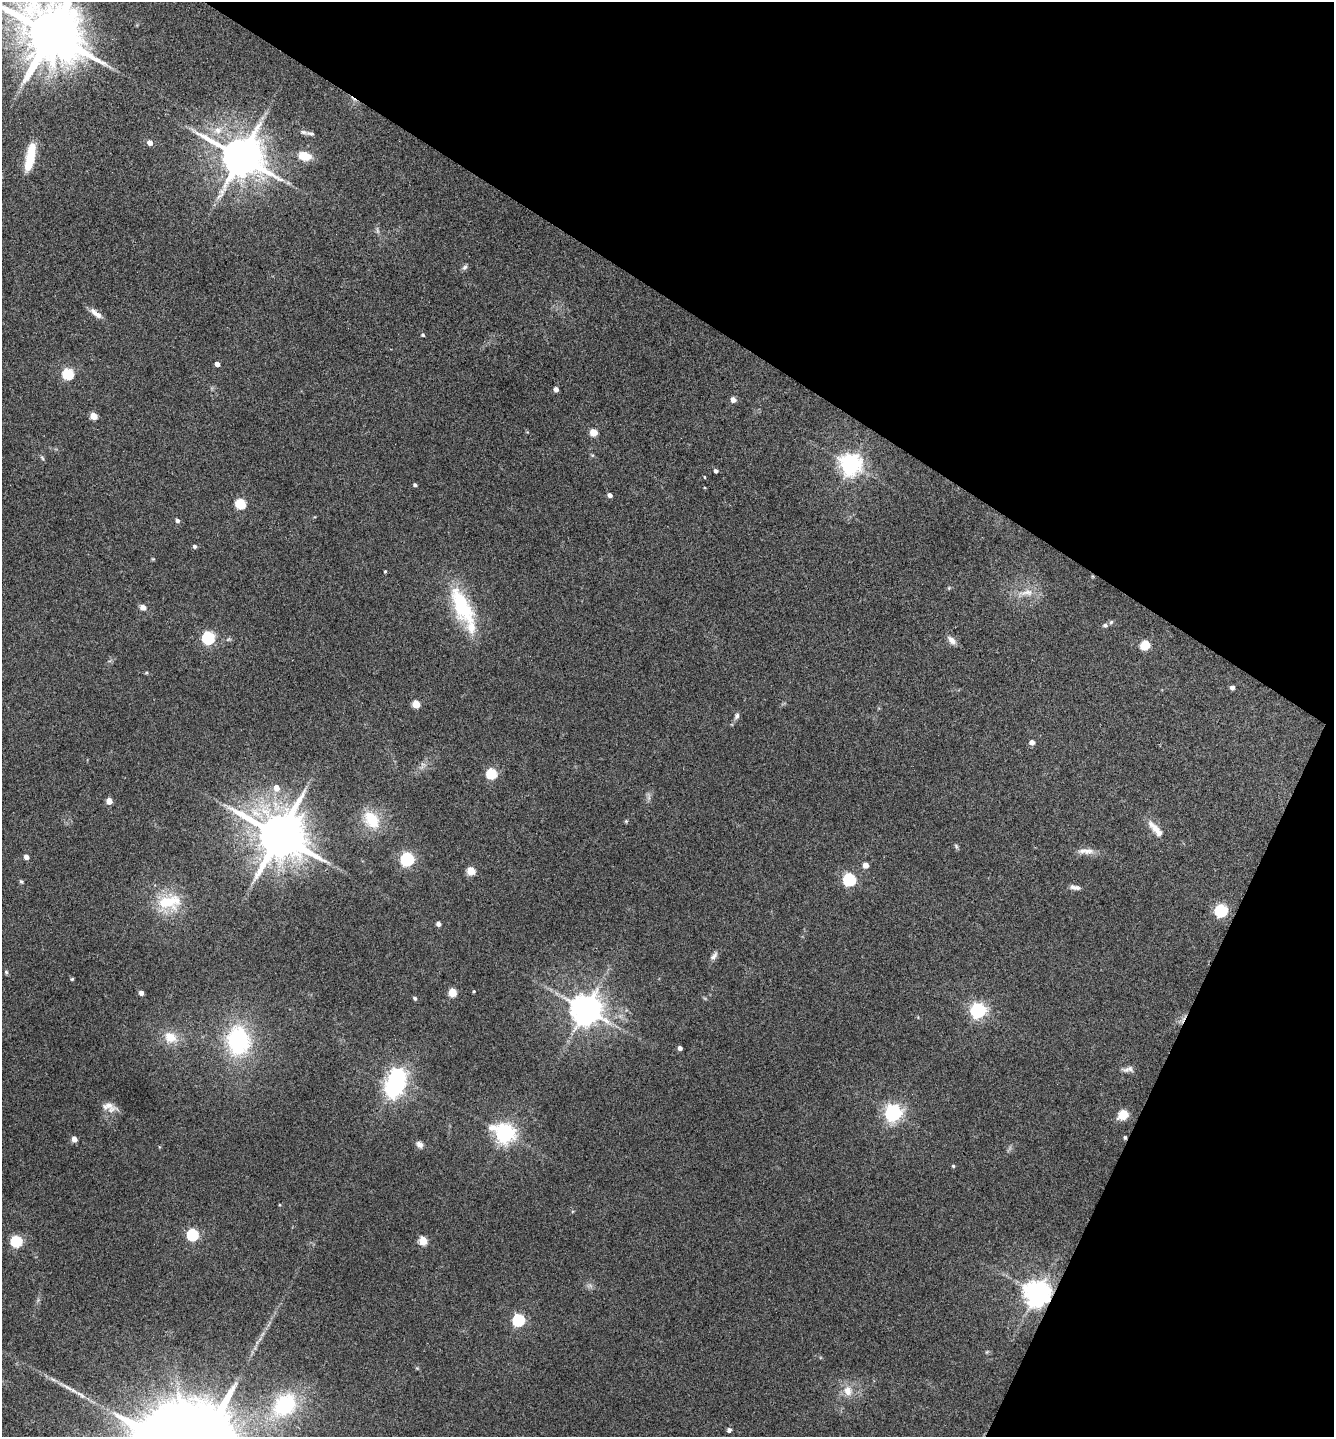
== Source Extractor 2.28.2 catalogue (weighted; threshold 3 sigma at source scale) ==
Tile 8 of 4 x 4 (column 4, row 2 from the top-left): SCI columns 4143-5474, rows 2875-4309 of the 5756 x 5746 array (HDU 1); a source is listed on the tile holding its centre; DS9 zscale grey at full resolution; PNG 1336 x 1439 px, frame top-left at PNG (2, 2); no overlay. Shown black and unused: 28% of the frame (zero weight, under 3 of 4 exposures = <1% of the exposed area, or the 3 px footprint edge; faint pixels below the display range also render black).
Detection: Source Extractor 2.28.2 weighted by HDU 2 'WHT'; one run over the whole footprint, this tile lists its part. Background 0.1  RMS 0.0084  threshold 0.0378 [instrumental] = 3 sigma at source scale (4.5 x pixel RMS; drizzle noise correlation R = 1.50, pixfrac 1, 0.05/0.05 arcsec/px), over >= 5 px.
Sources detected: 98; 2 too faint to see at this stretch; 1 inside a brighter object's white glare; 2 cosmic-ray / hot-pixel residue — not listed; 2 inside a brighter listed object's ellipse — not listed separately; the other 91 listed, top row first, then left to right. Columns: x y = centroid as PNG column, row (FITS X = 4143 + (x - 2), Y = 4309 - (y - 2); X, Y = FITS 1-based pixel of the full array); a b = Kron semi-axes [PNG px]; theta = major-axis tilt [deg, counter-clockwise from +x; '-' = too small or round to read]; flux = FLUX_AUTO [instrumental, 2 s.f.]
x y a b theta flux
51 34 19 15 -39 7900
218 130 13 11 33 10
311 134 13 6 -10 2.9
150 143 5 4 - 6.6
304 156 10 7 -17 21
30 157 32 9 78 25
241 157 13 11 -26 3400
465 267 8 6 59 2.2
96 313 18 7 -37 7
423 335 4 4 - 1.3
217 364 4 4 - 4.9
68 374 6 5 - 80
556 389 4 4 - 4
733 400 5 5 - 5.6
94 416 5 4 - 15
593 432 5 5 - 17
42 458 8 3 -59 1.3
851 464 7 7 - 610
716 471 4 4 - 2.3
704 477 4 2 - 0.67
415 485 4 3 - 1.8
610 495 4 4 - 3.6
241 503 6 5 - 62
177 520 5 4 - 2.5
195 546 5 4 - 2
153 559 4 4 - 0.85
385 571 3 3 - 0.99
949 588 5 4 - 0.92
1026 593 25 9 8 11
462 606 54 21 -64 61
143 607 9 7 -33 3.7
1111 622 6 5 - 1.4
1105 625 7 5 -9 1.7
208 638 6 6 - 130
951 640 13 7 -52 4.9
1145 645 6 5 - 43
146 673 6 3 19 0.85
1232 687 4 4 - 3.2
416 704 5 5 - 22
737 716 9 6 65 2.6
1032 742 5 5 - 5
492 774 6 5 - 62
276 788 7 6 - 8
109 801 5 4 - 9.7
372 820 19 13 -54 29
626 821 5 5 - 1
1155 828 23 9 -46 9.3
279 835 14 13 - 5400
956 846 8 4 -63 1.4
1086 851 25 8 -2 7.3
26 857 5 5 - 4.6
407 859 6 6 - 170
865 865 5 4 - 8
471 871 5 5 - 28
850 879 6 6 - 130
21 882 6 4 -48 1.3
1075 887 15 6 -8 3.7
169 902 35 21 10 34
1221 910 6 6 - 120
438 924 4 4 - 3.8
714 956 13 6 50 3.5
6 972 6 5 - 1.3
72 979 4 4 - 0.97
474 991 4 3 - 0.82
452 992 5 5 - 30
141 993 4 4 - 3.5
415 998 5 4 - 2
586 1009 9 9 - 1600
978 1010 6 6 - 250
170 1037 16 13 -30 15
238 1040 30 23 -85 90
680 1048 4 4 - 3.8
1130 1069 14 8 -7 3.9
394 1088 7 7 - 400
109 1107 21 10 -18 8.1
893 1113 7 6 - 350
1124 1114 6 5 - 45
505 1133 8 7 - 470
1125 1137 5 4 - 1.3
74 1139 5 4 - 6.2
420 1145 10 7 -44 3.9
953 1166 4 4 - 1.1
193 1235 6 6 - 94
16 1241 6 6 - 83
423 1241 5 5 - 30
1037 1293 8 8 - 1100
519 1320 6 6 - 110
53 1379 9 5 -26 2.6
848 1391 15 12 -61 10
285 1405 32 24 44 70
729 1430 5 5 - 2.5
Overlapping masked pixels (flux is a lower limit): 3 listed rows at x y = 279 835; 1125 1137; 1037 1293
Isophote crosses this tile's border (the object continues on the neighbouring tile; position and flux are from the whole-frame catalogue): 1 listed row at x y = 51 34